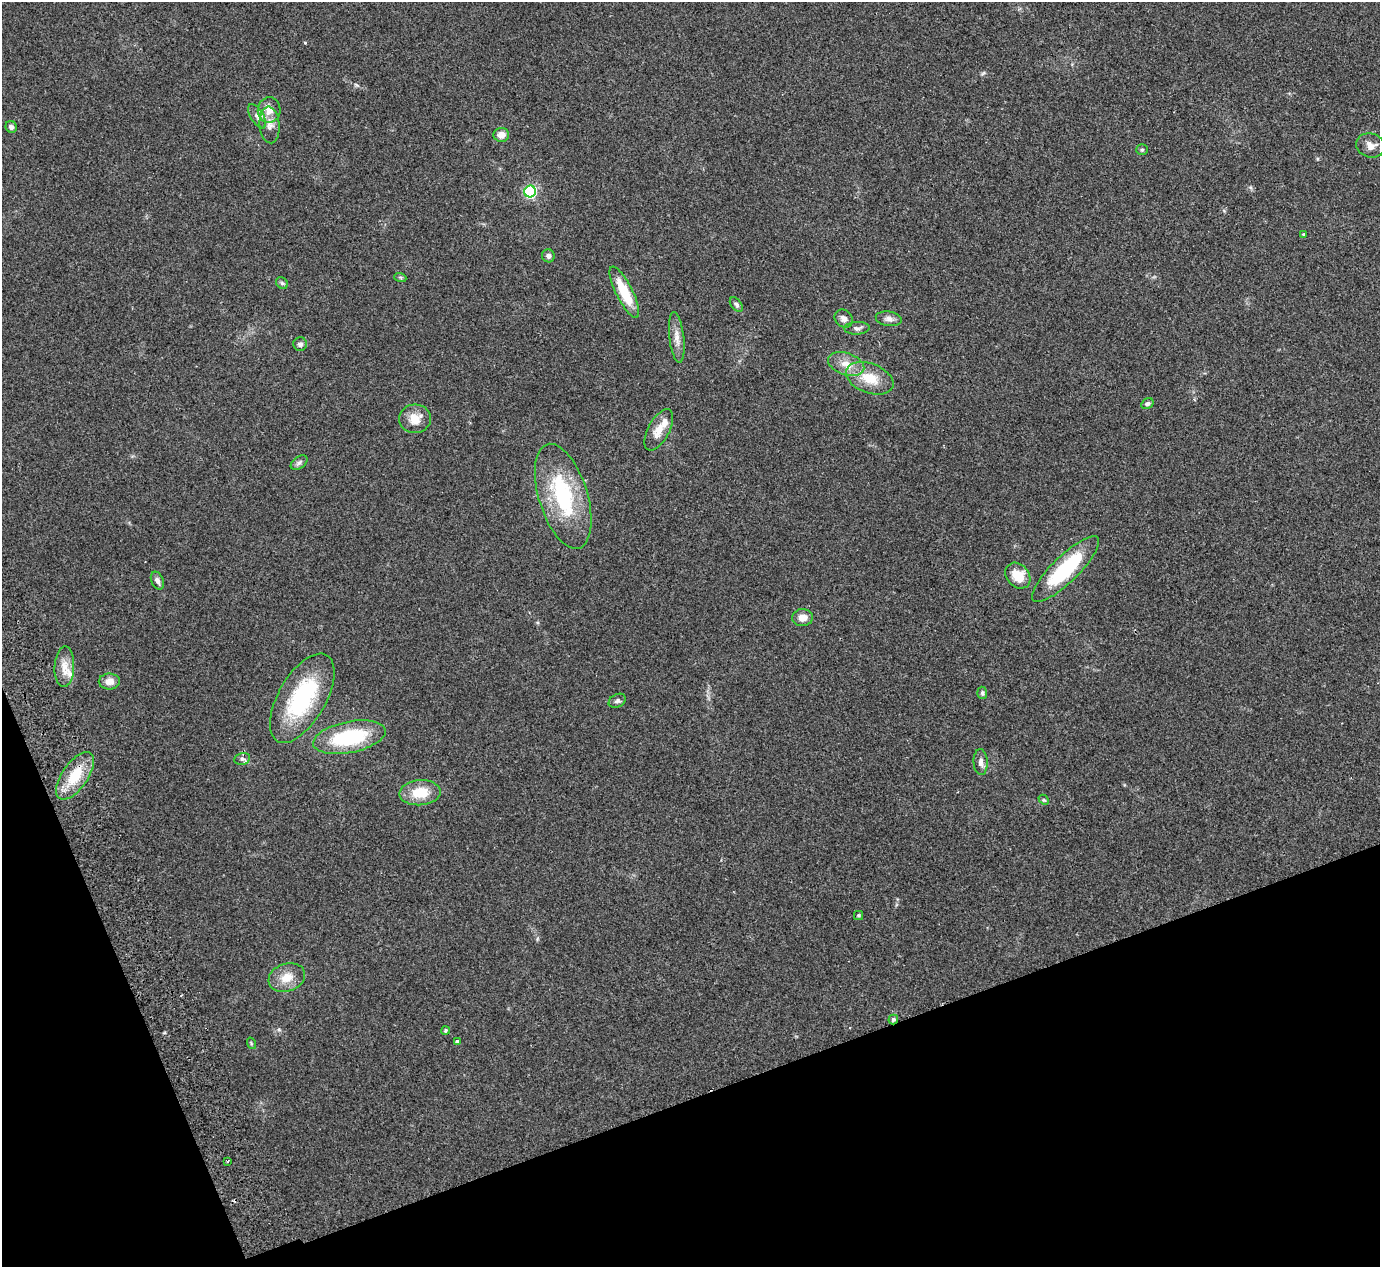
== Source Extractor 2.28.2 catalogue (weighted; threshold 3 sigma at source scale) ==
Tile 14 of 4 x 4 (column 2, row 4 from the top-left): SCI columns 1434-2811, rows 183-1447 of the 5623 x 5551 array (HDU 1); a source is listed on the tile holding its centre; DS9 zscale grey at full resolution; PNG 1382 x 1269 px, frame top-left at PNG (2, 2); each listed source drawn as its Kron ellipse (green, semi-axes under 4 px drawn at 4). Shown black and unused: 18% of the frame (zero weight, under 2 of 3 exposures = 3% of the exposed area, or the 3 px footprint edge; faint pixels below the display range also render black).
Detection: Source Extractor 2.28.2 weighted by HDU 2 'WHT'; one run over the whole footprint, this tile lists its part. Background 0.215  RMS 0.011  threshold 0.0512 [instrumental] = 3 sigma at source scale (4.5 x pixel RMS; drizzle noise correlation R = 1.50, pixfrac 1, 0.05/0.05 arcsec/px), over >= 5 px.
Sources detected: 52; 1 inside a brighter object's white glare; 1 cosmic-ray / hot-pixel residue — neither listed nor drawn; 2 inside a brighter listed object's ellipse — not listed separately; the other 48 listed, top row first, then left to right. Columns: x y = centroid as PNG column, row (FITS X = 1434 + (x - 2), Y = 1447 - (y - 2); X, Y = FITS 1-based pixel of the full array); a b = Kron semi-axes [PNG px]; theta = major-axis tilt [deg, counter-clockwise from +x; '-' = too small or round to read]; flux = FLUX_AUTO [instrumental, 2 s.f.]
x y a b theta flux
269 110 13 11 84 12
257 116 13 6 -58 5.2
270 125 18 10 -84 10
11 127 6 5 - 3.8
501 135 8 7 - 9.1
1371 145 15 12 -15 8.9
1142 150 6 5 - 1.7
530 191 6 6 - 180
1303 234 3 3 - 1
548 256 6 6 - 3.4
400 277 6 4 -19 1.7
282 283 6 5 - 2
624 292 28 8 -63 37
736 305 8 5 -52 2.6
844 318 10 8 -40 4.8
889 319 13 7 -8 5.4
857 328 12 6 2 4.1
677 337 25 7 -83 10
300 344 7 7 - 3.2
846 364 19 11 -19 14
870 378 25 15 -21 27
1147 404 6 5 - 2.5
415 419 16 14 5 15
659 430 23 10 62 15
299 463 9 6 38 3.3
563 496 54 24 -73 98
1066 569 45 13 44 87
1018 576 14 11 -49 22
157 581 9 6 -65 4.1
802 618 10 8 2 8.4
64 667 20 10 87 14
109 681 10 8 0 8.9
982 693 6 5 - 2.1
302 698 50 23 60 110
617 701 9 6 29 2.7
349 737 37 15 11 81
242 759 8 6 11 3.1
981 762 13 7 -87 5.9
75 776 27 13 55 34
420 793 20 12 4 28
1044 800 6 4 -42 1.5
858 915 4 4 - 1.5
287 978 19 13 18 18
893 1019 5 5 - 2.2
445 1030 4 4 - 1.6
457 1042 4 4 - 2.5
251 1043 6 3 -73 1.3
228 1161 4 2 - 0.92
Overlapping masked pixels (flux is a lower limit): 1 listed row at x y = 893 1019